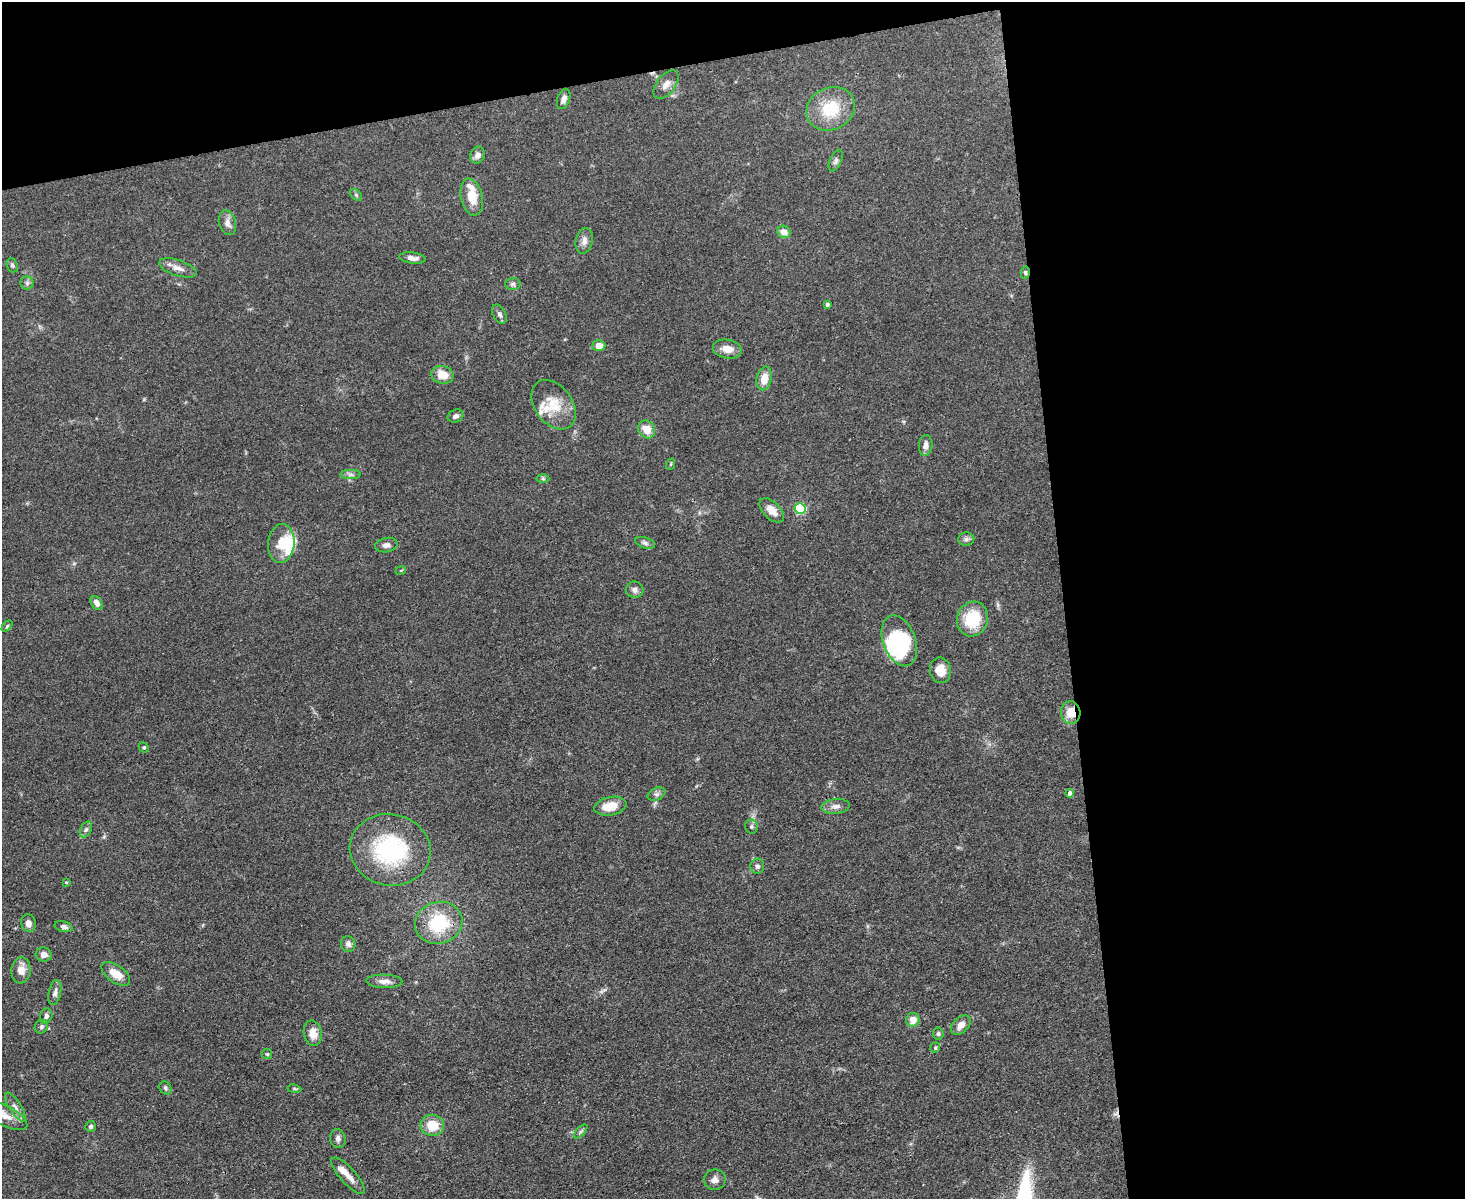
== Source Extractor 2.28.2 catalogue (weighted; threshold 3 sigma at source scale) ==
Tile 3 of 3 x 4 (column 3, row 1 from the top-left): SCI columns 3174-4636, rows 3593-4789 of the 4769 x 4789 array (HDU 1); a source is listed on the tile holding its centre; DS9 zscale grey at full resolution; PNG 1467 x 1201 px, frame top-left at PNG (2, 2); each listed source drawn as its Kron ellipse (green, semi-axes under 4 px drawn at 4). Shown black and unused: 33% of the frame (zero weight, under 3 of 4 exposures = <1% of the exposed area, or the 3 px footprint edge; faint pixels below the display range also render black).
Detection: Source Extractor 2.28.2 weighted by HDU 2 'WHT'; one run over the whole footprint, this tile lists its part. Background 0.0657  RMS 0.0059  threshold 0.0265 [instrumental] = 3 sigma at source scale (4.5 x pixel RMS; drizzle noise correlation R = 1.50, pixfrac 1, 0.05/0.05 arcsec/px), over >= 5 px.
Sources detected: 90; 4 inside a brighter object's white glare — neither listed nor drawn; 6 inside a brighter listed object's ellipse — not listed separately; the other 80 listed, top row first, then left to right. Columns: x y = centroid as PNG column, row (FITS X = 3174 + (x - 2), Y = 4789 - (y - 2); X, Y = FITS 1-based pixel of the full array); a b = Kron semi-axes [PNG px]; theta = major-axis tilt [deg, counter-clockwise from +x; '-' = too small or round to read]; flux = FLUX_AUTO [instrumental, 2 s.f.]
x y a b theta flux
666 84 16 9 51 4.4
564 99 10 6 71 3.1
831 109 25 21 27 24
477 155 8 7 - 3
836 161 12 5 65 1.8
356 195 7 4 -46 1
472 197 19 10 -77 11
227 223 12 8 -74 3.7
784 232 7 6 - 4.7
584 241 13 8 79 3.4
412 258 13 5 -7 3.1
12 265 7 5 -68 1.2
178 268 20 7 -18 4.5
1025 273 6 4 -87 0.94
27 283 6 6 - 1.5
513 284 7 6 - 1.5
827 304 4 3 - 1.3
499 314 10 6 -62 1.9
599 346 6 5 - 5.1
727 349 14 9 -11 5.9
442 375 11 9 -10 8.1
764 378 12 7 77 7.1
554 405 27 18 -53 15
456 416 8 6 24 1.7
647 429 9 8 - 7.2
926 445 10 7 85 3.3
671 464 6 3 70 0.57
351 475 10 4 0 1.6
543 478 6 4 -1 0.89
800 508 5 5 - 48
772 510 15 8 -44 5.9
966 539 8 6 2 1.6
281 543 19 13 85 11
645 543 10 5 -19 1.6
386 545 11 7 11 2.7
401 570 5 3 - 0.54
635 590 9 8 - 2.5
97 603 7 5 -58 3.8
972 619 17 15 70 24
7 626 6 4 46 0.79
899 641 26 16 -70 27
940 670 13 10 -79 8.2
1071 713 11 10 - 8.3
144 747 5 4 - 0.82
1069 793 4 4 - 2.3
656 794 9 6 25 1.7
610 806 16 9 12 9.9
836 806 14 7 6 3.2
751 827 7 6 - 1.3
86 830 8 5 62 1.5
390 850 40 35 -11 65
757 866 7 7 - 1.7
66 882 4 3 - 0.62
28 923 9 7 -75 2.9
439 923 24 20 16 31
64 927 9 5 -14 1.9
348 944 8 7 - 2.2
44 955 8 7 - 3.3
21 970 13 10 85 6
116 974 16 8 -34 8.4
384 981 18 6 -1 3.7
55 993 13 6 78 2.6
46 1016 7 6 - 2
913 1020 7 6 - 6.2
961 1025 11 7 45 4.9
41 1027 7 6 - 1.3
313 1033 13 9 -79 6.7
938 1034 6 5 - 1.2
935 1048 5 5 - 0.96
267 1054 5 5 - 0.74
165 1088 7 5 -54 1.4
294 1089 7 3 -9 0.72
15 1107 17 6 -57 3.1
6 1116 23 10 -27 8.3
432 1125 11 10 - 12
91 1126 5 5 - 1.4
581 1131 8 4 48 1.1
338 1138 9 7 -81 2.5
348 1176 23 8 -48 5.8
715 1180 11 10 - 3.3
Overlapping masked pixels (flux is a lower limit): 2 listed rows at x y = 1025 273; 1071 713
Isophote crosses this tile's border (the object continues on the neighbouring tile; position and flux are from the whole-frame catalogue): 1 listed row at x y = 6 1116